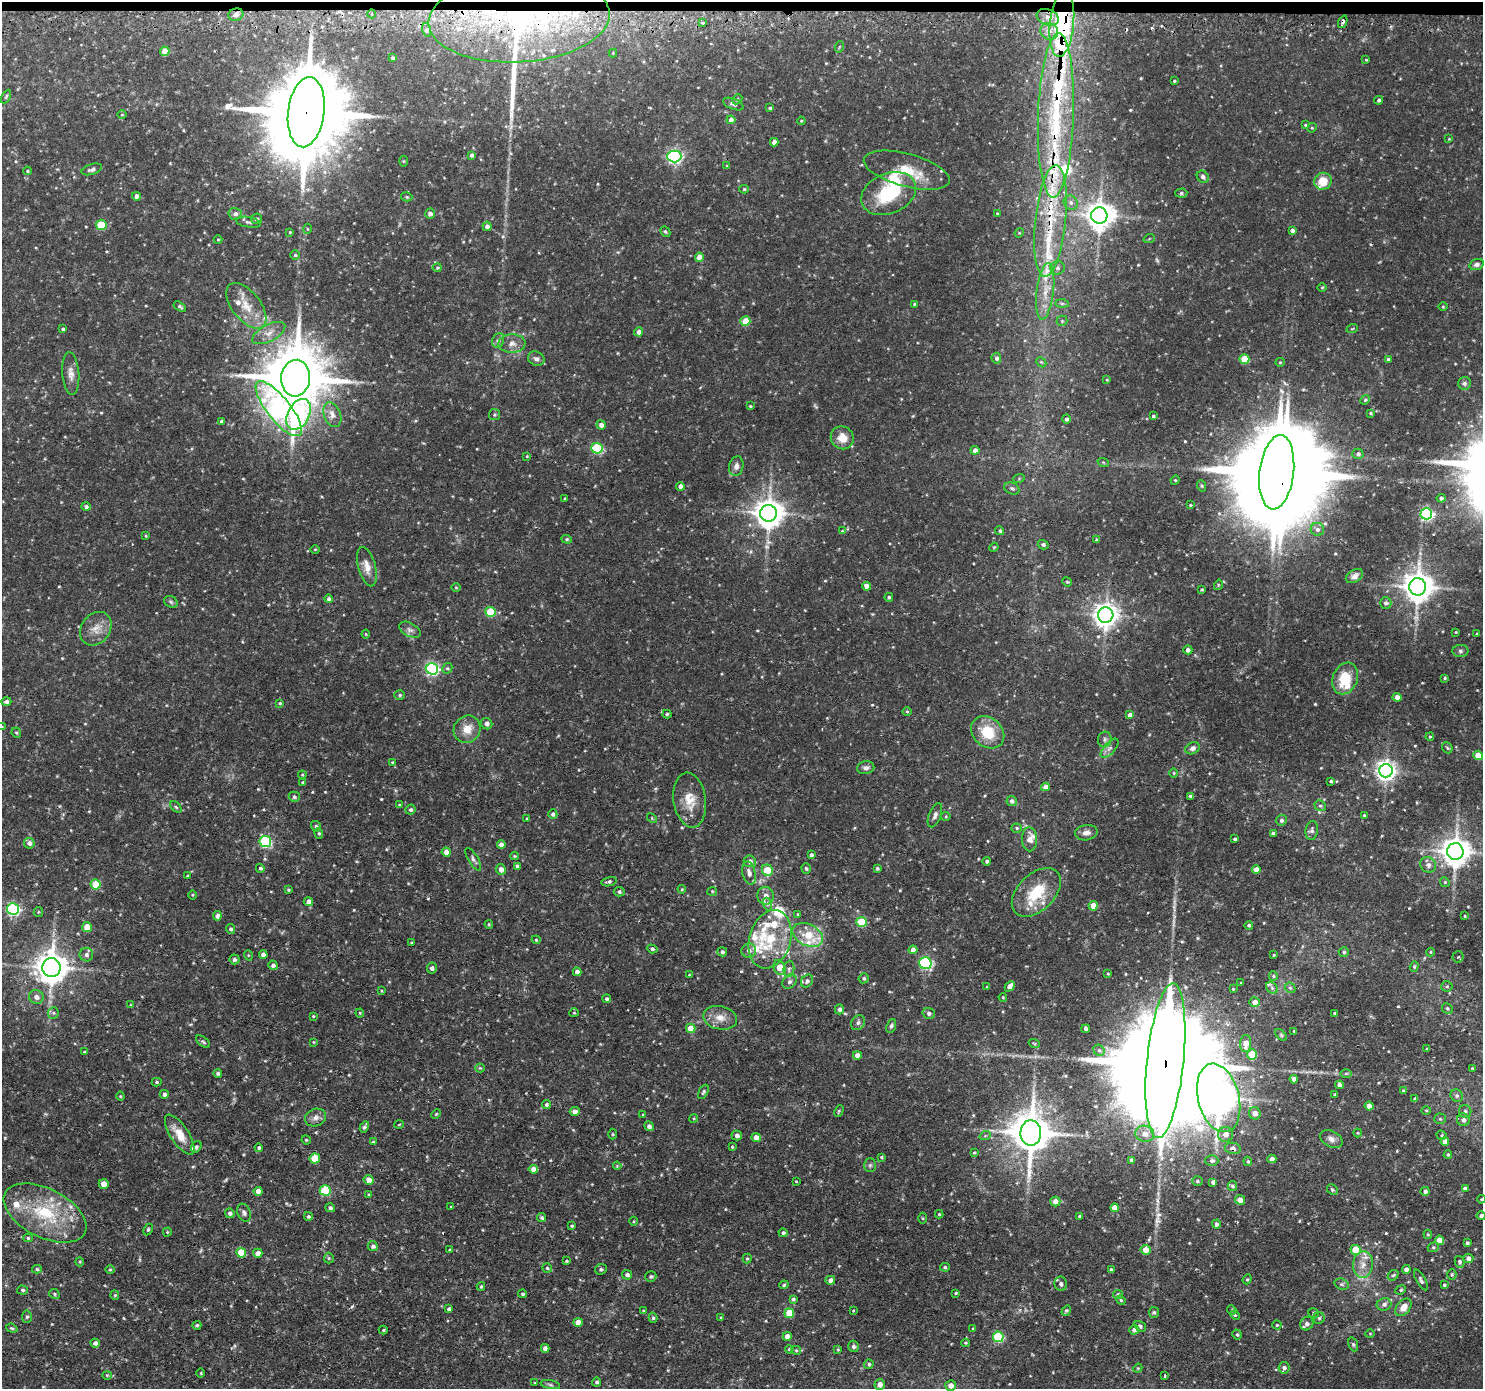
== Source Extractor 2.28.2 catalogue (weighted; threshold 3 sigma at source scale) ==
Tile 2 of 3 x 3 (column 2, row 1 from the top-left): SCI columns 1501-2981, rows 2904-4290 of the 4481 x 4515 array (HDU 1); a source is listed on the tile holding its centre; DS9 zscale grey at full resolution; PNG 1485 x 1391 px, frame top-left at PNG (2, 2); each listed source drawn as its Kron ellipse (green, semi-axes under 4 px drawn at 4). Shown black and unused: <1% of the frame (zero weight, under 2 of 3 exposures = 3% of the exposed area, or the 3 px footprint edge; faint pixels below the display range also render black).
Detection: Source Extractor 2.28.2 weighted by HDU 2 'WHT'; one run over the whole footprint, this tile lists its part. Background 0.0897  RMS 0.0071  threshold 0.032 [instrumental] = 3 sigma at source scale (4.5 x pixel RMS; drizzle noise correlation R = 1.50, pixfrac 1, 0.05/0.05 arcsec/px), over >= 5 px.
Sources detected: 608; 4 too faint to see at this stretch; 3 inside a brighter object's white glare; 6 cosmic-ray / hot-pixel residue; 2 long thin detections or spike segments (spike, bleed or trail) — neither listed nor drawn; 43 inside a brighter listed object's ellipse — not listed separately; of the other 550, all 500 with FLUX_AUTO >= 0.596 (the completeness limit of this list) listed and drawn (50 fainter detections not listed), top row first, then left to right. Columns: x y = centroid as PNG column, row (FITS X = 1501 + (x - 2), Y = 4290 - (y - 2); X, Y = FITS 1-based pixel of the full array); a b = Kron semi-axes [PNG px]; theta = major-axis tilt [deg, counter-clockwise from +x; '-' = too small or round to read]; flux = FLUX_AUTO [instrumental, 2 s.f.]
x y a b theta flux
372 14 4 3 - 0.76
236 15 8 6 18 2.4
1048 17 11 8 -20 6.4
519 19 91 43 3 190
702 22 4 4 - 1.5
1343 22 6 3 69 3.2
1062 24 33 12 84 94
427 30 7 4 -72 1.6
1049 31 9 8 - 6
839 47 6 3 71 0.69
165 51 5 4 - 10
613 53 4 4 - 0.61
392 58 3 3 - 1.2
1366 60 3 3 - 0.6
1174 81 3 3 - 0.71
6 96 7 4 64 0.99
737 99 5 4 - 0.88
1379 100 4 4 - 1.4
733 104 11 5 -22 2.1
770 108 4 3 - 1.4
306 112 35 18 83 13000
122 115 4 3 - 0.6
1056 115 82 18 88 96
731 120 4 4 - 3.1
801 121 4 3 - 0.66
1305 125 4 3 - 0.74
1312 128 5 4 - 0.88
1449 139 4 3 - 0.6
774 142 4 4 - 3.7
472 155 4 3 - 2.1
674 156 7 6 - 160
404 161 5 3 - 0.66
727 166 4 3 - 0.65
92 169 10 5 18 2.3
907 170 44 16 -15 21
27 171 4 3 - 0.8
1203 177 6 5 - 2.1
1323 181 9 8 - 11
744 189 4 4 - 0.95
1181 193 6 4 2 1.2
889 194 28 20 23 39
136 196 4 4 - 3.9
407 197 6 4 -15 1.1
1071 203 7 6 - 2.4
997 213 3 2 - 0.83
235 214 7 6 - 2.5
430 214 5 5 - 2.9
1099 215 8 8 - 890
256 219 5 5 - 1.6
1050 221 56 15 84 46
248 222 12 5 -10 2.1
101 225 5 5 - 26
487 226 5 4 - 3.4
307 229 5 3 - 0.65
1292 230 4 3 - 2.2
290 232 4 3 - 0.7
665 232 5 4 - 1.1
1019 233 5 4 - 0.66
1149 239 6 3 20 0.63
218 240 4 4 - 0.65
295 255 5 5 - 1.1
699 257 4 4 - 5.9
1476 264 7 5 17 2.1
437 268 4 4 - 0.87
1057 268 7 6 - 2.2
1322 287 5 3 - 0.62
1045 291 28 8 83 13
1062 303 7 4 0 1.4
914 304 4 3 - 0.75
180 306 7 4 -33 1.3
246 306 27 14 -52 14
1443 307 4 3 - 0.68
745 321 5 4 - 16
1062 321 5 5 - 1
63 329 3 3 - 1.1
1352 329 6 3 19 0.74
639 332 4 4 - 3.5
269 333 18 8 28 6.2
498 340 7 6 - 1.9
512 344 13 9 2 4.9
996 358 5 5 - 2.1
536 359 8 7 - 2.6
1244 359 5 5 - 22
1388 359 3 3 - 1.6
1041 362 6 4 -46 1.1
1280 362 5 4 - 0.85
71 374 21 8 -86 5.5
295 378 18 14 85 5400
1107 380 4 3 - 0.62
1464 383 6 6 - 1.8
1365 400 5 4 - 0.84
750 406 3 3 - 0.65
279 409 34 11 -51 180
1371 413 3 3 - 0.81
299 414 16 11 62 120
332 415 13 8 -69 5.3
494 415 5 5 - 1.2
1153 416 4 4 - 0.92
1066 419 4 4 - 1.7
222 421 4 4 - 1.7
601 425 5 4 - 4.3
842 438 12 11 - 9.4
597 448 6 5 - 53
975 450 4 4 - 2.8
1358 454 5 5 - 2
527 456 4 4 - 0.69
1103 462 6 3 -18 0.75
736 466 10 7 77 3.2
1277 472 37 17 83 13000
1019 478 6 3 20 0.81
1175 480 5 4 - 0.85
680 486 4 4 - 3.2
1202 486 6 3 -71 0.9
1012 489 8 5 -24 1.6
1441 498 4 4 - 1.9
565 499 3 3 - 0.9
1190 505 3 3 - 0.63
86 507 4 4 - 1.8
768 513 8 8 - 1000
1426 514 6 5 - 130
1317 529 7 6 - 2.5
842 531 4 4 - 0.61
1000 531 5 4 - 1.2
146 536 4 3 - 0.7
567 539 5 4 - 0.94
1097 540 4 3 - 0.89
1043 545 5 4 - 1.9
994 547 5 3 - 0.64
315 549 4 3 - 0.63
367 567 20 8 -75 7.7
1354 576 9 6 31 3.1
1067 582 5 4 - 0.73
1218 585 5 3 - 0.68
867 586 4 4 - 4.9
456 587 5 3 - 0.62
1418 587 8 8 - 1100
1202 590 3 2 - 0.72
889 597 4 4 - 1.1
328 599 4 4 - 1.5
171 602 7 5 -29 1.4
1386 603 6 5 - 2.1
490 612 5 5 - 33
1106 615 8 7 - 670
96 629 18 14 52 9
410 630 12 6 -28 2.9
1456 632 3 2 - 0.62
366 634 4 4 - 0.65
1477 634 3 3 - 0.77
1188 650 4 4 - 2.3
1460 651 8 6 -2 2.1
447 668 5 5 - 1.1
432 669 6 5 - 140
1345 678 16 12 67 20
1445 678 3 3 - 0.91
400 695 5 4 - 1.1
1397 697 4 4 - 7.2
6 702 5 4 - 1.9
280 703 4 3 - 0.83
907 711 4 3 - 0.66
667 714 4 4 - 1.1
1130 715 4 4 - 4.2
487 724 6 5 - 3.3
2 727 3 3 - 0.63
467 729 14 13 - 9.7
988 732 18 14 -42 20
16 733 5 4 - 1
1430 737 4 3 - 0.78
1105 740 8 6 76 2.2
1109 748 12 5 48 3
1193 748 7 5 25 2.5
1447 748 6 5 - 1.1
1478 755 4 4 - 16
392 762 4 4 - 0.65
866 768 8 6 11 2.7
1386 771 7 6 - 400
1174 773 4 3 - 0.64
302 775 4 4 - 0.73
1331 781 4 4 - 1.2
302 782 4 3 - 0.67
1045 787 4 4 - 4.3
1191 796 4 3 - 1.9
294 797 5 5 - 1.5
690 800 27 16 -82 14
1012 801 5 5 - 2.4
399 805 4 3 - 0.68
1320 806 6 5 - 1.3
176 807 7 4 -45 1.1
411 810 5 5 - 1.5
553 814 5 4 - 2.1
935 815 13 6 69 2.5
1364 815 3 3 - 0.74
946 816 4 4 - 0.8
527 818 3 3 - 0.7
652 818 6 3 -46 0.8
1281 820 5 5 - 1.8
316 826 5 5 - 1.4
1017 828 5 4 - 1.1
1312 830 9 6 82 2.2
319 833 5 4 - 1
1086 833 11 7 10 3.8
1273 833 4 3 - 1.9
1029 839 12 7 -88 5.6
1235 839 3 3 - 1.4
265 841 6 5 - 79
29 843 5 5 - 3
501 844 4 4 - 3.1
446 852 4 4 - 4.4
1455 852 8 8 - 1000
811 855 4 4 - 1.7
515 856 4 3 - 0.7
473 859 13 5 -59 2.1
750 861 6 6 - 3.2
987 861 4 4 - 1.7
1428 865 8 7 - 2.9
517 866 4 4 - 1.9
260 868 4 4 - 1.4
806 868 5 4 - 1.1
877 868 4 4 - 1.2
501 869 5 5 - 3.8
1256 869 4 4 - 5
767 870 6 5 - 16
749 873 12 6 -76 3.3
187 876 3 3 - 0.63
609 882 8 4 11 1.6
1445 882 5 4 - 0.94
96 884 5 5 - 23
682 889 4 4 - 0.83
288 890 3 3 - 0.97
712 891 5 4 - 0.84
619 892 5 4 - 1.4
1036 892 29 18 45 27
192 895 4 3 - 0.63
766 896 9 8 - 4.3
308 902 5 4 - 3.4
767 904 7 4 -72 1.4
1093 906 4 4 - 11
13 909 6 5 - 120
38 912 5 4 - 0.86
798 914 4 3 - 0.72
217 916 5 4 - 3.3
1465 916 4 3 - 0.7
861 922 5 5 - 30
489 924 4 3 - 0.8
1249 925 4 4 - 1.4
87 927 5 5 - 10
231 929 5 4 - 1.4
808 935 16 10 -28 16
770 939 30 20 73 38
536 940 4 3 - 0.76
412 943 4 3 - 0.75
652 949 5 4 - 1.6
913 950 4 4 - 5.9
749 951 7 7 - 2.9
722 952 5 4 - 1.6
1344 952 5 4 - 1.2
1430 952 4 4 - 0.88
86 955 7 6 - 2.5
248 955 5 3 - 0.71
263 955 4 4 - 3
1274 955 4 3 - 0.62
1458 957 5 5 - 1.3
234 959 5 5 - 1.8
925 963 6 6 - 100
273 965 5 4 - 2.5
1414 966 5 4 - 0.92
51 968 9 9 - 1200
432 968 5 5 - 1.6
779 968 8 5 -69 11
789 969 8 5 83 1.9
577 972 4 4 - 4.1
1108 974 3 3 - 0.66
689 975 3 2 - 0.73
1273 976 5 4 - 0.95
864 978 5 5 - 1.2
807 981 7 5 52 2
789 982 8 6 45 2.2
1241 983 4 3 - 0.69
1010 986 6 4 46 4.7
1447 986 5 5 - 1.3
987 987 4 3 - 0.66
1272 988 6 5 - 1.7
1290 988 6 4 -42 1.2
1233 989 4 4 - 0.79
381 991 4 3 - 0.68
36 997 7 7 - 3.5
1003 997 4 3 - 0.78
607 999 4 4 - 1.6
1255 1002 5 5 - 4.4
131 1005 4 4 - 0.67
1447 1008 6 5 - 1.2
839 1009 5 4 - 2.1
53 1013 6 5 - 1.4
360 1013 4 4 - 0.76
574 1013 5 4 - 0.71
929 1013 6 5 - 2.3
1335 1013 3 3 - 1
313 1016 3 2 - 0.61
720 1018 17 11 -11 8.3
858 1023 8 6 56 2
891 1026 7 4 67 1.3
691 1028 5 4 - 13
1086 1029 4 3 - 1.8
1294 1031 3 3 - 0.71
1281 1035 7 4 -46 1
203 1042 8 4 -37 1.3
313 1042 4 3 - 0.63
1034 1043 5 3 - 0.79
1246 1044 8 5 87 7.9
1427 1049 3 3 - 0.74
1099 1050 6 5 - 1.5
84 1052 3 3 - 0.68
1252 1054 5 5 - 22
857 1055 4 4 - 4.9
1165 1061 78 18 84 37000
480 1068 4 4 - 0.78
1472 1068 3 3 - 1.1
218 1073 4 3 - 1.6
1346 1073 6 4 1 0.93
1294 1079 4 4 - 3.3
157 1082 5 4 - 0.91
1339 1085 4 4 - 3.3
1403 1091 4 3 - 1.3
703 1092 7 4 62 1.3
164 1094 4 4 - 2.1
1335 1095 3 3 - 1
120 1096 4 4 - 0.72
1457 1096 6 6 - 1.7
1219 1098 35 20 -75 1700
1415 1099 4 4 - 2.1
546 1104 4 4 - 1.4
1369 1106 4 4 - 7.1
1426 1110 5 3 - 0.75
575 1111 5 4 - 3.3
839 1111 6 4 62 0.93
1465 1111 6 6 - 1.9
1255 1113 6 6 - 5
436 1114 5 3 - 0.68
643 1115 4 3 - 0.68
316 1117 11 8 20 3.9
694 1118 4 3 - 0.7
1440 1119 5 5 - 1.1
1463 1120 6 6 - 2.7
399 1125 5 3 - 0.7
649 1126 5 4 - 2.4
364 1127 6 4 60 1.8
1031 1133 12 10 -89 2300
1358 1133 4 4 - 0.65
613 1134 5 3 - 0.71
1145 1134 9 8 - 4.6
1225 1134 7 7 - 5.2
180 1135 23 9 -57 12
737 1135 5 4 - 2.5
1442 1135 5 4 - 0.96
985 1136 6 3 19 0.74
756 1137 4 4 - 5.2
1331 1139 12 8 -26 4
306 1140 4 4 - 0.72
373 1142 4 3 - 1
1445 1142 4 4 - 5.1
196 1147 6 4 58 1.4
732 1147 3 3 - 0.78
259 1148 4 4 - 1.3
1233 1148 8 5 -12 2.8
974 1153 3 3 - 0.79
1448 1155 4 3 - 0.96
881 1157 4 4 - 0.81
315 1158 5 5 - 20
1272 1159 4 4 - 5.4
1131 1160 4 3 - 1.7
1212 1161 6 5 - 2
1248 1161 5 4 - 0.96
870 1165 7 5 89 1.4
617 1166 4 3 - 0.66
533 1169 5 4 - 5.7
368 1180 5 5 - 5.8
796 1181 3 2 - 0.6
1197 1181 5 4 - 1.3
1213 1182 4 4 - 2.1
104 1184 5 4 - 8.5
1232 1186 5 4 - 1.6
1465 1188 4 3 - 2.3
325 1190 5 5 - 43
1332 1190 6 5 - 0.98
258 1191 4 4 - 5.4
1425 1191 4 4 - 2
369 1195 4 3 - 1
1481 1199 4 3 - 0.76
1240 1200 5 4 - 4.7
1055 1201 5 5 - 5
451 1207 3 2 - 0.61
330 1208 5 4 - 1.7
1115 1208 4 4 - 7.4
45 1213 45 24 -27 48
230 1213 5 4 - 1.9
244 1213 9 6 -66 2.3
939 1214 4 4 - 0.86
308 1216 4 4 - 1.3
1080 1216 4 3 - 1.4
1481 1216 4 4 - 1.9
542 1217 5 4 - 1.5
922 1218 5 3 - 0.74
633 1221 4 3 - 0.61
1216 1224 4 4 - 2.1
572 1226 4 3 - 0.91
148 1229 6 4 63 1.1
167 1232 4 4 - 0.73
783 1233 4 4 - 1.6
1428 1234 4 4 - 0.78
28 1238 4 4 - 1
1440 1240 4 4 - 10
1467 1243 4 3 - 1.4
373 1246 5 5 - 1.9
1433 1247 6 4 21 1.1
450 1250 3 3 - 0.99
1146 1250 5 5 - 9.2
1356 1250 5 5 - 23
241 1253 5 5 - 17
258 1253 5 4 - 4.2
329 1258 5 5 - 1
747 1258 5 4 - 0.91
1468 1258 5 4 - 3.1
566 1261 4 3 - 0.95
80 1262 4 3 - 0.71
1459 1262 6 5 - 1.5
1363 1265 13 10 84 7.2
945 1267 5 4 - 0.98
547 1268 5 4 - 0.99
37 1269 5 4 - 1
601 1269 6 5 - 1.4
1406 1269 4 4 - 3.2
110 1270 5 3 - 0.79
1111 1270 4 3 - 1.3
627 1275 5 4 - 2.2
1393 1275 6 4 39 1.2
1452 1275 5 4 - 1.2
651 1276 5 5 - 1.3
1247 1279 5 4 - 0.9
830 1280 4 4 - 3.2
1421 1280 11 4 -60 1.7
1061 1284 7 6 - 2.5
1342 1284 7 5 -19 1.6
784 1285 5 3 - 0.93
1444 1285 3 3 - 1
481 1286 4 3 - 0.97
22 1290 5 4 - 1.4
1401 1290 5 4 - 1
956 1293 3 3 - 0.79
54 1294 6 4 -25 1.1
523 1294 4 4 - 1.1
115 1295 4 4 - 0.82
1118 1295 5 4 - 1.5
793 1299 4 4 - 1.2
1121 1300 5 4 - 0.88
1384 1304 7 6 - 2.5
1403 1307 10 6 51 7.2
449 1309 4 4 - 1.4
853 1310 3 3 - 1.1
1232 1310 5 4 - 0.89
643 1311 3 3 - 0.88
1066 1311 5 4 - 1.3
1154 1312 5 5 - 1.2
789 1313 5 5 - 17
1314 1313 5 5 - 1.1
1235 1315 5 4 - 0.87
27 1317 6 5 - 1.3
721 1317 4 3 - 0.62
653 1318 5 4 - 1.3
1319 1318 6 5 - 1.2
578 1322 4 4 - 5.3
1307 1324 7 6 - 2.6
197 1325 4 4 - 1.1
1277 1325 4 4 - 0.85
1140 1326 6 4 -32 1.4
12 1328 6 4 -20 1
973 1329 3 3 - 1
383 1330 4 3 - 1.1
1134 1330 5 4 - 2.6
1370 1333 5 3 - 0.64
1237 1334 5 4 - 1.2
787 1336 4 4 - 5.8
998 1337 5 5 - 49
95 1343 4 4 - 2
966 1343 4 3 - 0.67
1353 1344 7 4 -71 1.2
853 1346 5 5 - 1.9
545 1348 4 4 - 3.6
789 1349 4 3 - 0.71
838 1349 4 3 - 0.63
796 1350 5 4 - 0.8
869 1364 5 4 - 1.4
1138 1368 5 3 - 0.63
1284 1368 6 5 - 2.2
201 1373 5 3 - 0.66
107 1375 4 4 - 0.76
1165 1376 3 3 - 1.1
597 1382 4 4 - 1.5
535 1383 4 3 - 0.61
880 1384 5 5 - 4.6
550 1385 10 4 -11 1.5
951 1386 5 5 - 4.2
Overlapping masked pixels (flux is a lower limit): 11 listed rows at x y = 519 19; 1343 22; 1062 24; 306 112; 1056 115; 1050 221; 1277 472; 1165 1061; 1219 1098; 1031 1133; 1233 1148
Isophote crosses this tile's border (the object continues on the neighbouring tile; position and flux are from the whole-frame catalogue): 3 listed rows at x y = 2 727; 1481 1199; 1481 1216